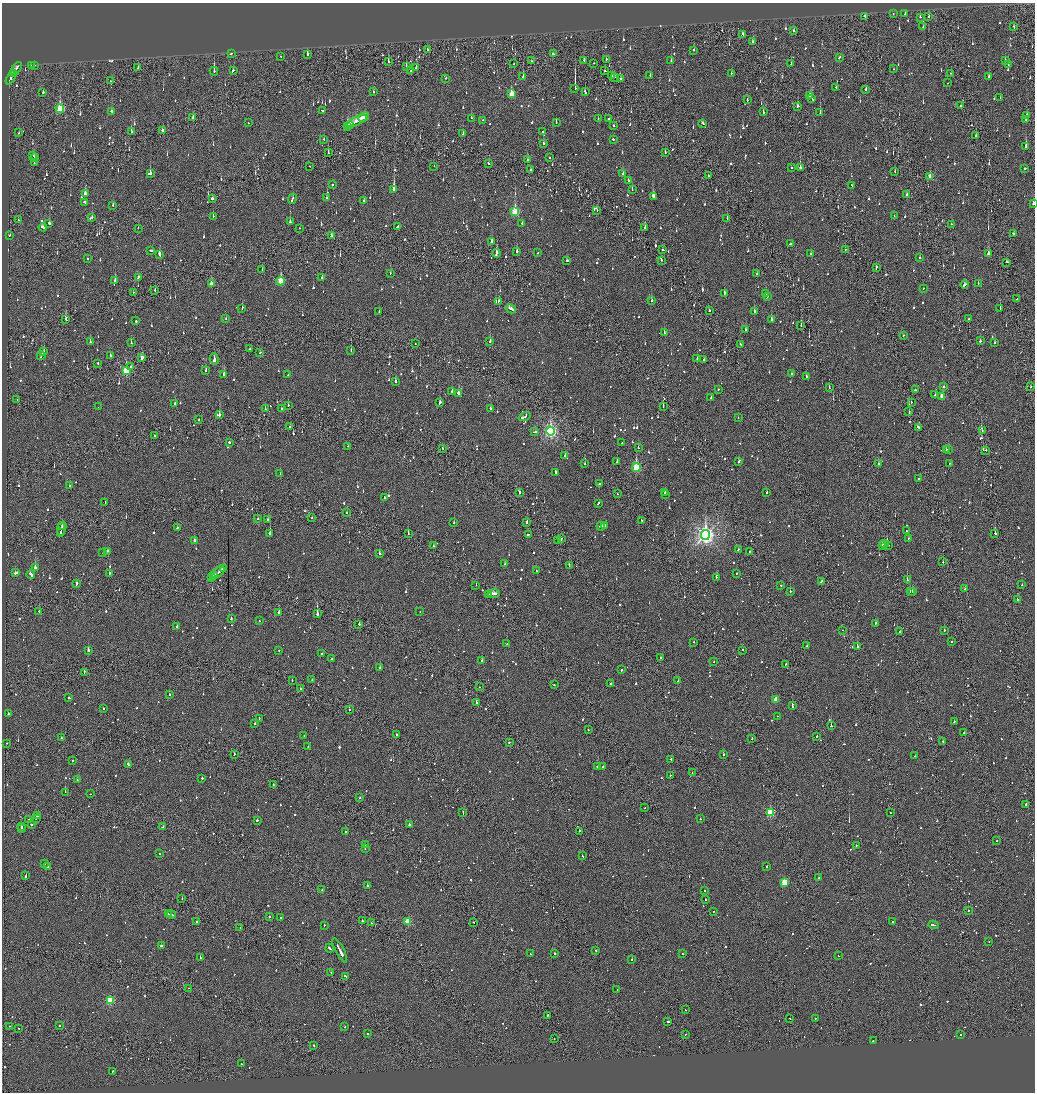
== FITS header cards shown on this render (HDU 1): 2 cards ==
NAXIS1  =                 2065
NAXIS2  =                 2180

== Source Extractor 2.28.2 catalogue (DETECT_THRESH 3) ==
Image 2065 x 2180 px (HDU 1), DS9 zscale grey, zoomed out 1/2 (1 PNG px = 2 x 2 image px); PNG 1037 x 1094 px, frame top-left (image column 1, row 2179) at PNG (2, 3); each listed source drawn as its Kron ellipse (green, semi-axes under 4 px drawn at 4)
Background -0.137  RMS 0.096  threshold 0.287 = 3 sigma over >= 5 px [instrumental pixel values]
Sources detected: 1644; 126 cannot appear on this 1/2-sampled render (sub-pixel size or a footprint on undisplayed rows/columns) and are neither listed nor drawn; of the other 1518, the 500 brightest by FLUX_AUTO listed and drawn (1018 fainter detections omitted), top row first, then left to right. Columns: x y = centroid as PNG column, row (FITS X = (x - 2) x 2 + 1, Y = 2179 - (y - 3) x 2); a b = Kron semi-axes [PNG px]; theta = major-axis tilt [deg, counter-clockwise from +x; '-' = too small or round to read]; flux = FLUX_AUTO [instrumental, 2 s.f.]
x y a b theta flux
893 14 2 1 - 56
905 14 2 2 - 56
865 16 2 2 - 170
920 17 2 2 - 54
929 17 2 2 - 230
1014 26 3 2 - 71
923 27 2 2 - 59
794 31 2 2 - 78
743 34 3 2 - 130
752 42 3 2 - 68
427 50 3 1 - 52
694 50 2 2 - 70
231 54 2 2 - 90
307 54 3 2 - 210
553 54 2 2 - 84
281 56 2 2 - 67
839 57 3 2 - 110
606 59 2 2 - 66
584 60 2 2 - 150
1005 60 2 2 - 54
388 61 3 2 - 66
531 61 2 1 - 52
671 61 2 2 - 51
594 63 2 1 - 53
514 64 2 1 - 55
791 64 2 2 - 69
1008 64 2 2 - 80
34 65 2 1 - 290
31 66 2 1 - 64
406 66 3 2 - 97
138 67 2 1 - 75
416 68 2 2 - 160
16 69 7 2 56 260
894 69 2 2 - 66
233 70 3 2 - 63
411 70 3 2 - 74
214 71 4 2 - 420
605 71 2 2 - 63
13 73 3 1 - 120
731 73 2 2 - 52
950 73 2 1 - 190
611 75 3 2 - 130
650 75 2 2 - 73
989 76 3 2 - 53
523 77 3 1 - 190
614 77 3 2 - 100
11 78 7 2 64 340
446 78 2 2 - 56
621 79 2 2 - 100
110 81 2 2 - 69
948 83 2 2 - 180
575 88 4 1 - 2500
836 88 3 2 - 99
866 90 3 2 - 110
43 92 3 2 - 70
373 92 2 2 - 91
585 92 4 2 - 130
511 94 3 3 - 350
810 96 4 3 - 150
812 98 3 2 - 210
1000 98 2 2 - 82
747 100 2 2 - 95
960 105 2 2 - 150
798 106 2 2 - 310
60 109 4 3 - 840
322 110 3 2 - 74
112 111 2 2 - 340
763 112 2 2 - 69
820 113 3 2 - 390
1027 115 3 2 - 85
193 117 3 2 - 90
364 117 6 3 29 260
471 118 2 2 - 77
598 118 2 2 - 69
609 119 2 2 - 140
482 120 2 2 - 130
1026 120 2 2 - 74
357 121 11 3 24 430
556 122 3 2 - 52
248 123 2 2 - 75
703 123 3 2 - 66
350 125 4 3 - 290
614 125 2 2 - 140
347 127 2 2 - 360
162 131 2 2 - 350
131 132 3 2 - 240
543 132 2 2 - 88
19 133 2 2 - 55
463 134 2 2 - 97
976 136 2 2 - 63
324 139 2 1 - 100
613 139 2 2 - 180
543 143 2 2 - 62
1026 146 3 2 - 340
665 152 2 2 - 59
328 153 3 2 - 55
33 155 3 2 - 130
35 158 4 2 - 240
550 158 2 1 - 58
528 159 2 2 - 64
34 163 2 2 - 110
488 163 2 2 - 66
309 166 2 1 - 98
434 166 2 1 - 89
791 168 2 2 - 59
800 168 3 2 - 440
530 169 2 2 - 79
1025 169 3 2 - 67
895 171 2 2 - 56
150 173 3 2 - 740
623 174 2 2 - 88
708 176 2 2 - 51
930 176 3 2 - 170
628 180 2 2 - 71
332 185 2 2 - 120
852 185 3 2 - 55
394 190 4 2 - 1100
632 190 2 1 - 140
85 194 3 2 - 490
907 194 3 2 - 100
653 196 3 2 - 330
326 198 3 2 - 57
212 199 3 2 - 110
292 199 5 2 - 140
364 201 2 2 - 55
84 202 3 2 - 110
1033 204 2 2 - 130
113 206 3 2 - 79
597 211 2 1 - 63
515 212 4 3 - 1100
213 216 2 2 - 71
894 216 2 2 - 56
92 217 2 2 - 82
727 219 2 1 - 120
18 220 3 1 - 93
290 222 2 2 - 160
49 223 2 2 - 180
522 223 2 2 - 59
951 224 2 2 - 94
43 227 4 2 - 120
398 227 2 2 - 260
645 227 3 2 - 160
138 228 2 2 - 55
300 228 2 2 - 64
1014 234 3 2 - 91
10 235 2 2 - 55
331 236 2 2 - 210
492 241 2 2 - 300
790 244 3 2 - 110
663 249 3 2 - 100
845 249 2 1 - 58
151 250 3 2 - 91
517 251 3 2 - 160
537 252 2 2 - 74
496 253 4 2 - 450
159 254 3 2 - 180
811 254 2 2 - 54
988 254 3 2 - 180
920 258 2 2 - 110
87 259 2 2 - 100
661 260 2 2 - 56
567 261 2 2 - 82
1007 262 2 2 - 160
876 267 3 2 - 72
262 269 2 2 - 80
390 273 2 2 - 69
757 274 2 2 - 85
138 277 4 2 - 110
322 278 2 2 - 140
115 280 3 2 - 240
281 281 4 3 - 770
978 283 2 2 - 60
211 284 3 2 - 140
964 285 4 2 - 130
923 288 2 1 - 59
155 290 2 2 - 110
133 293 2 1 - 92
724 293 2 2 - 210
766 293 2 2 - 62
767 296 2 2 - 160
1017 299 2 1 - 190
498 301 2 2 - 110
652 301 3 2 - 95
242 308 4 2 - 110
1000 308 2 1 - 73
511 309 5 2 - 170
709 310 2 2 - 60
379 311 2 2 - 65
754 311 3 2 - 170
226 318 2 2 - 71
66 319 3 2 - 210
968 319 2 1 - 100
771 320 3 2 - 240
136 321 2 2 - 310
801 325 2 1 - 60
745 330 2 2 - 160
664 333 4 2 - 140
903 335 2 2 - 56
490 341 2 2 - 190
980 341 2 2 - 180
90 342 2 2 - 120
131 343 3 2 - 88
995 343 2 2 - 270
415 344 2 1 - 52
740 344 2 2 - 54
249 349 2 1 - 69
351 351 2 1 - 57
44 352 3 2 - 140
260 353 2 2 - 100
41 356 4 2 - 130
110 356 2 2 - 160
142 358 3 2 - 140
697 358 2 2 - 120
214 359 6 2 -86 290
704 360 2 2 - 51
98 364 3 1 - 87
130 367 2 1 - 71
126 370 4 3 - 930
206 371 3 2 - 220
224 374 3 2 - 380
791 374 2 2 - 51
288 375 2 2 - 96
806 376 2 2 - 190
395 381 2 2 - 170
944 387 2 2 - 100
1031 387 2 2 - 76
829 388 2 2 - 160
718 389 2 2 - 97
915 390 2 2 - 99
452 391 2 2 - 120
459 393 3 2 - 190
935 395 2 2 - 63
942 396 3 3 - 330
711 397 2 2 - 55
17 400 2 1 - 71
911 402 2 2 - 66
174 403 3 2 - 200
440 403 4 2 - 140
288 405 2 1 - 80
98 407 2 1 - 99
663 407 2 1 - 140
490 408 2 2 - 100
265 409 2 1 - 64
282 409 3 2 - 200
909 412 2 1 - 210
219 415 2 2 - 360
524 417 6 2 20 400
738 418 2 2 - 56
199 419 2 1 - 62
290 427 2 2 - 62
919 428 3 2 - 250
982 430 2 1 - 170
551 431 4 3 - 3700
534 432 4 2 - 160
155 436 2 2 - 70
229 442 2 2 - 390
622 443 2 2 - 67
348 446 2 2 - 83
638 448 2 2 - 64
442 449 3 2 - 84
946 450 2 2 - 52
949 450 2 2 - 60
986 450 2 1 - 87
565 456 2 2 - 200
617 461 2 2 - 190
739 461 3 2 - 100
950 463 2 1 - 91
585 464 2 2 - 140
879 464 2 2 - 61
636 467 4 3 - 1200
555 472 3 2 - 170
280 474 2 2 - 57
918 478 2 1 - 51
600 484 2 2 - 69
69 486 2 2 - 61
767 492 3 2 - 72
519 493 3 2 - 100
664 493 3 2 - 86
617 494 2 1 - 200
665 494 3 1 - 78
385 497 2 2 - 110
105 503 2 2 - 90
598 503 3 2 - 86
347 513 2 2 - 61
311 518 2 1 - 97
257 519 2 2 - 130
268 519 3 2 - 99
641 520 2 1 - 59
454 522 2 2 - 130
527 522 2 2 - 200
62 526 2 1 - 140
601 526 4 2 - 130
605 526 3 2 - 92
177 528 2 2 - 180
61 529 6 1 81 220
907 531 2 1 - 64
60 533 3 1 - 110
270 533 3 2 - 480
995 533 2 2 - 320
408 534 2 1 - 110
528 534 2 2 - 170
705 535 5 4 - 8400
561 539 3 2 - 92
908 539 2 2 - 63
194 540 2 2 - 190
558 541 2 1 - 60
884 544 2 2 - 89
889 545 2 1 - 52
433 546 2 2 - 73
882 546 3 2 - 130
738 549 2 2 - 88
107 551 2 2 - 95
750 551 2 2 - 110
103 553 2 2 - 83
379 554 2 2 - 160
943 562 2 2 - 76
504 564 2 2 - 54
569 565 2 2 - 88
35 567 3 2 - 350
223 569 3 2 - 140
536 571 2 2 - 81
218 572 7 2 38 330
16 573 3 2 - 450
737 573 2 2 - 72
109 574 3 2 - 100
31 575 4 2 - 340
214 575 3 2 - 87
212 577 3 2 - 99
716 577 2 2 - 93
907 580 2 2 - 57
821 581 2 2 - 110
76 584 3 2 - 110
476 585 2 1 - 89
780 585 2 2 - 100
1022 585 2 2 - 96
965 588 2 2 - 120
790 591 2 2 - 97
910 591 2 1 - 65
913 592 2 2 - 600
494 594 6 2 10 220
488 595 3 2 - 120
1017 600 2 2 - 59
39 611 2 2 - 69
420 611 2 2 - 69
278 613 2 2 - 410
317 614 3 2 - 960
231 618 3 2 - 100
259 621 2 2 - 83
875 623 2 2 - 160
359 624 2 2 - 130
177 626 2 2 - 80
842 630 2 1 - 61
944 630 2 2 - 110
900 631 2 2 - 63
952 641 2 2 - 130
694 642 2 2 - 67
507 644 2 1 - 64
807 646 2 2 - 110
857 646 2 2 - 370
88 650 2 2 - 400
279 650 2 2 - 83
743 650 2 2 - 85
322 654 3 2 - 69
332 658 2 2 - 81
661 658 2 2 - 97
482 660 2 2 - 75
714 662 2 2 - 81
785 664 2 1 - 65
380 668 2 2 - 140
621 670 2 2 - 56
84 672 2 1 - 100
312 680 2 2 - 59
292 681 2 1 - 52
678 681 2 2 - 95
611 684 2 2 - 200
554 685 2 2 - 92
480 687 2 1 - 91
300 689 2 2 - 54
169 695 2 2 - 100
69 698 2 2 - 61
776 700 3 3 - 300
476 703 2 2 - 250
792 705 4 2 - 130
103 708 2 2 - 67
349 710 2 2 - 92
8 714 2 2 - 120
777 716 2 1 - 66
259 718 2 2 - 55
954 721 2 2 - 89
255 724 2 2 - 150
831 726 2 2 - 210
588 730 2 2 - 53
964 733 2 2 - 100
396 735 2 2 - 79
304 736 2 2 - 52
817 736 2 2 - 160
61 738 2 2 - 79
752 738 3 1 - 87
943 741 2 2 - 140
509 742 2 2 - 58
7 743 2 1 - 57
308 746 2 2 - 61
234 754 2 1 - 880
724 754 2 2 - 140
915 756 2 1 - 54
671 759 2 2 - 100
73 761 2 2 - 61
128 765 4 2 - 120
597 766 2 2 - 150
603 767 2 2 - 110
692 773 2 2 - 74
670 775 2 2 - 170
202 778 2 2 - 290
77 780 2 2 - 56
273 784 2 2 - 51
65 792 2 1 - 350
90 794 2 2 - 56
360 798 2 2 - 190
1026 804 2 2 - 87
645 808 2 2 - 66
770 812 3 3 - 1200
890 812 2 2 - 68
463 813 3 1 - 100
37 816 3 2 - 230
36 818 3 1 - 180
700 819 2 2 - 92
28 820 2 2 - 62
257 820 2 2 - 250
31 825 2 2 - 540
409 825 2 2 - 370
21 826 2 2 - 81
163 827 2 2 - 320
22 828 2 2 - 170
579 831 2 2 - 67
345 832 2 2 - 78
997 840 2 1 - 58
365 845 2 2 - 79
856 845 2 2 - 150
365 849 2 2 - 52
160 854 2 2 - 69
582 856 2 2 - 340
45 863 2 2 - 94
47 866 2 2 - 56
766 866 2 2 - 95
26 876 3 2 - 120
818 878 2 2 - 58
784 882 3 3 - 820
367 886 2 2 - 360
322 889 2 1 - 190
704 891 2 2 - 60
182 899 2 1 - 97
705 900 2 2 - 150
968 910 2 2 - 87
714 911 2 2 - 52
168 914 2 2 - 260
171 915 4 2 - 150
269 917 2 2 - 200
281 918 2 2 - 190
362 921 2 2 - 140
408 921 3 3 - 630
893 921 2 2 - 57
197 922 2 2 - 280
474 922 2 2 - 58
372 923 2 2 - 90
324 925 2 1 - 310
934 925 5 2 - 200
240 927 2 2 - 64
989 942 2 1 - 120
161 945 2 2 - 830
329 948 4 2 - 200
340 950 13 2 -63 640
596 950 2 2 - 120
554 953 2 2 - 1300
530 954 2 2 - 310
682 954 2 2 - 55
838 956 2 2 - 97
200 957 3 2 - 84
632 959 2 2 - 270
331 972 2 2 - 54
345 976 4 2 - 120
189 988 2 2 - 51
617 990 2 2 - 52
110 1000 3 3 - 1200
685 1010 2 2 - 130
547 1015 2 2 - 210
790 1018 2 1 - 66
815 1018 2 2 - 56
668 1022 2 2 - 710
9 1026 2 1 - 65
60 1026 2 2 - 54
345 1027 2 2 - 210
18 1028 2 1 - 53
368 1034 2 2 - 65
685 1034 2 1 - 190
961 1034 2 2 - 66
554 1038 2 1 - 140
873 1041 2 2 - 150
314 1045 2 2 - 190
241 1064 2 2 - 52
112 1071 2 2 - 64
At the frame edge (FLAGS 8, measured only in part): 1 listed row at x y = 1033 204
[1018 fainter detections neither listed nor drawn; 126 sub-pixel or undisplayed-footprint detections neither listed nor drawn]